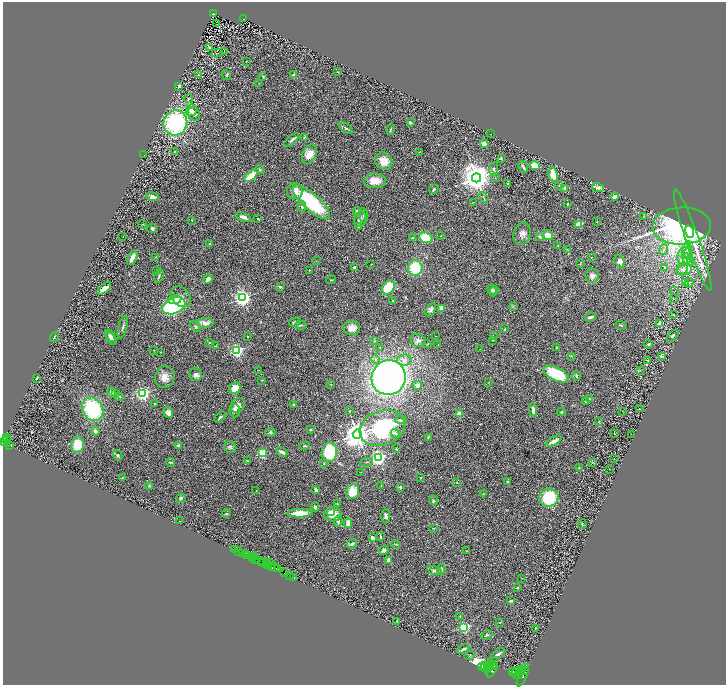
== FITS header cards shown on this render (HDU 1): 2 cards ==
NAXIS1  =                 1447
NAXIS2  =                 1365

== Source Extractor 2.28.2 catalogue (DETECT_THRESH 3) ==
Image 1447 x 1365 px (HDU 1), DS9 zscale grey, zoomed out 1/2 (1 PNG px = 2 x 2 image px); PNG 728 x 687 px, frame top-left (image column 2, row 1365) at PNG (3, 2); each listed source drawn as its Kron ellipse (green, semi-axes under 4 px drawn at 4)
Background 0.783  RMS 0.032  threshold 0.095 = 3 sigma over >= 5 px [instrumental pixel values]
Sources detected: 348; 44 cannot appear on this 1/2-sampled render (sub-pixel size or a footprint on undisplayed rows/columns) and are neither listed nor drawn; the other 304 listed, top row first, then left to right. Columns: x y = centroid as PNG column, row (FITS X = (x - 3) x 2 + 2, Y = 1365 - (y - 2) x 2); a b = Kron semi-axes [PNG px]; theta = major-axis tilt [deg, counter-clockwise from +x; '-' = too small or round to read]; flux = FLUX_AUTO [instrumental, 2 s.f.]
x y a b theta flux
213 13 3 2 - 89
243 19 3 2 - 90
217 24 2 1 - 1.6
209 48 2 2 - 8.5
224 51 2 2 - 1.9
217 53 5 2 - 3
246 62 2 1 - 4
337 72 3 2 - 3.8
294 74 3 2 - 9.8
198 75 2 1 - 2.4
226 75 5 3 - 6.9
263 76 3 2 - 4
259 83 2 1 - 1.8
179 86 3 3 - 8.3
188 99 4 3 - 10
191 110 6 5 - 27
194 114 7 5 -48 19
410 122 2 2 - 16
175 123 12 12 - 780
346 128 7 2 -34 7.8
390 129 6 3 76 6.5
490 134 2 1 - 1.4
304 137 3 2 - 4.5
292 140 9 3 41 16
484 144 4 4 - 25
174 152 2 2 - 3.1
419 152 2 1 - 1.5
309 154 10 6 63 76
144 155 2 2 - 1.8
501 158 3 2 - 5.1
384 161 9 8 - 68
535 165 5 3 - 88
523 167 6 2 -63 11
260 169 4 4 - 7.3
494 169 7 4 81 12
553 175 7 4 -75 100
251 176 7 3 38 130
476 178 4 4 - 13000
495 178 3 2 - 2.9
375 181 11 7 -2 78
507 183 2 2 - 8.6
559 186 3 2 - 2.6
565 188 3 2 - 23
598 188 6 3 -18 19
434 189 5 3 - 6.8
295 191 8 8 - 51
615 196 4 3 - 37
153 197 6 4 -10 23
484 197 6 1 -58 3.8
312 202 23 8 -41 470
473 202 2 2 - 2
567 204 2 2 - 5.7
302 207 6 3 -82 14
357 211 4 3 - 8.9
364 215 7 3 -86 10
643 216 2 2 - 2.1
243 217 8 3 -21 32
258 219 3 2 - 4.3
360 219 8 6 77 26
192 220 4 2 - 3.5
597 222 2 2 - 6.1
142 224 4 2 - 5
579 224 3 2 - 180
682 226 29 18 2 2000
358 227 3 2 - 4.2
152 228 5 5 - 13
690 232 6 2 -71 170
522 233 11 8 72 36
548 235 5 4 - 51
123 236 3 1 - 1.6
441 236 2 2 - 2.7
539 236 4 3 - 9.1
412 238 3 2 - 6.8
426 238 7 5 -22 160
693 240 53 6 -71 210
209 244 3 3 - 3.7
558 245 3 2 - 2.5
567 249 3 2 - 2.8
664 250 5 3 - 11
687 250 9 3 77 22
688 253 5 3 - 12
156 257 2 2 - 2
591 257 2 2 - 2.7
685 257 9 7 77 51
132 258 8 4 63 46
688 260 7 4 -60 20
316 261 2 2 - 3.1
620 261 6 5 - 17
690 262 2 1 - 29
580 263 3 2 - 2.6
371 264 2 1 - 4.7
354 267 3 2 - 11
664 267 3 3 - 7.1
415 268 8 7 - 230
682 269 7 5 62 21
156 270 3 2 - 2
309 270 3 2 - 2.7
685 270 7 5 9 22
159 276 7 3 71 7.9
592 276 7 6 - 25
208 279 5 4 - 23
331 280 5 2 - 4.4
686 283 3 2 - 2.9
689 283 5 2 - 3.6
280 287 3 3 - 11
388 287 8 5 55 180
104 288 8 4 40 55
492 290 6 4 -65 12
494 290 4 3 - 7.1
675 291 2 1 - 1.4
181 297 12 8 -48 47
243 298 3 3 - 3100
673 298 2 1 - 2.8
175 300 7 4 10 81
393 301 2 2 - 3.1
174 306 12 7 23 620
513 307 3 3 - 6.6
441 308 3 3 - 46
431 310 7 4 60 15
674 315 2 2 - 11
590 317 5 3 - 17
295 322 6 2 19 15
205 323 8 5 -1 34
660 324 2 2 - 120
300 325 6 2 3 7.8
621 325 5 2 - 6.5
123 327 12 3 75 17
196 327 6 4 -50 11
352 328 8 7 - 50
505 329 3 2 - 5.2
493 335 2 1 - 2.2
110 336 7 4 -52 22
247 336 2 2 - 2.8
435 336 2 1 - 1.4
673 336 7 4 44 17
54 337 5 3 - 6.4
111 339 7 3 -52 20
418 340 7 6 - 20
492 340 2 1 - 2.2
374 341 3 2 - 3.4
210 342 2 2 - 13
427 344 3 2 - 2.9
438 344 2 2 - 1.8
648 344 4 4 - 7.8
216 346 4 2 - 2.9
380 347 3 2 - 4.1
556 347 3 2 - 2.9
480 349 2 1 - 1.4
154 350 3 2 - 2.7
237 350 3 3 - 1600
161 352 3 2 - 2.4
571 356 4 2 - 3.6
662 356 3 2 - 6.4
375 359 4 4 - 11
404 360 7 5 8 28
648 360 3 2 - 4.5
259 370 4 2 - 2.7
640 370 3 2 - 3.5
556 374 13 6 -27 340
195 375 7 6 - 23
576 376 5 3 - 8.2
165 377 11 10 - 59
37 378 3 2 - 6.4
389 378 17 17 - 2900
262 380 3 1 - 2.1
489 383 3 2 - 2.2
331 384 3 2 - 1.9
417 385 4 4 - 22
235 388 6 5 - 85
111 392 4 3 - 21
116 394 3 3 - 5.8
143 394 3 3 - 2100
120 397 3 2 - 2.5
590 399 2 2 - 2.6
585 402 3 2 - 2.8
154 403 2 2 - 7.9
294 405 4 3 - 11
238 406 8 6 48 39
93 409 12 10 -60 470
639 409 2 1 - 1.4
533 410 6 3 -88 24
235 411 7 5 87 19
349 411 2 2 - 2.8
622 411 2 1 - 1.5
561 412 4 3 - 6.1
168 413 6 4 -48 34
459 414 4 4 - 37
220 417 6 2 46 12
401 420 6 3 -6 10
599 422 2 2 - 2.7
382 428 23 17 20 460
311 430 2 2 - 19
95 431 4 4 - 17
270 432 5 4 - 9.5
395 433 4 4 - 9.3
614 433 4 2 - 3.9
357 434 4 4 - 9800
631 434 2 2 - 2
428 437 3 2 - 6.2
6 438 3 3 - 550
6 440 4 2 - 730
3 441 2 2 - 1200
554 441 8 2 28 39
7 443 3 2 - 420
10 445 3 2 - 330
78 445 8 6 79 130
178 445 3 3 - 15
304 446 5 3 - 8.3
230 447 6 5 - 13
396 449 3 2 - 4.8
282 452 6 2 -27 26
330 452 9 7 87 350
262 453 3 3 - 530
118 455 5 4 - 9.7
378 458 3 3 - 2600
614 459 2 1 - 1.9
247 461 4 3 - 4.8
171 462 4 2 - 6.9
367 462 6 2 12 5.9
592 462 4 3 - 5.6
324 464 2 2 - 4.3
579 468 3 2 - 2.7
609 469 2 1 - 1.7
361 472 2 2 - 1.7
123 477 4 2 - 3.5
421 477 2 2 - 3
508 481 3 2 - 3
457 483 3 2 - 2.1
381 485 2 2 - 2.5
149 486 4 3 - 5.9
400 487 3 3 - 9
256 490 2 1 - 1.6
316 490 4 2 - 21
353 492 7 6 - 130
483 494 4 2 - 4.1
181 498 5 4 - 8.9
549 498 9 9 - 300
434 500 5 3 - 6.1
337 504 3 2 - 3
315 507 4 4 - 14
330 512 4 2 - 9.4
300 513 13 4 1 100
226 514 4 3 - 5.5
333 514 9 7 2 66
386 516 7 4 -89 17
180 521 2 1 - 21
338 521 6 3 81 11
348 523 4 3 - 41
582 524 5 2 - 3.9
433 528 3 1 - 2.1
380 537 4 2 - 6.4
372 538 3 2 - 33
352 544 5 3 - 14
396 544 5 2 - 4.7
234 550 2 1 - 48
384 550 5 4 - 19
467 551 3 2 - 1.9
238 552 3 2 - 190
242 553 2 2 - 1400
245 554 4 1 - 110
247 555 3 1 - 78
254 556 2 1 - 350
252 559 2 1 - 50
255 559 3 2 - 1400
389 560 4 4 - 20
263 561 3 2 - 360
266 562 2 2 - 85
262 563 2 1 - 340
264 563 2 1 - 290
269 563 3 2 - 830
268 566 4 2 - 510
271 567 3 2 - 1200
275 567 3 2 - 1300
277 569 4 2 - 1400
441 569 5 3 - 20
434 570 7 4 -18 16
284 573 2 2 - 770
289 575 4 1 - 670
293 578 3 2 - 58
522 578 2 1 - 2
517 588 3 2 - 6.2
511 601 4 3 - 12
460 616 2 2 - 3.8
397 622 3 2 - 2.8
500 623 3 2 - 2.7
464 627 3 3 - 1000
535 628 2 2 - 6.6
487 635 6 3 26 8.5
463 649 6 2 26 11
498 654 8 3 31 15
470 655 5 2 - 4.5
490 665 6 2 58 4500
492 665 4 2 - 3800
483 667 4 2 - 5200
485 667 5 2 - 7300
487 669 4 2 - 3900
521 669 3 2 - 1900
492 670 8 3 61 6500
519 671 3 2 - 3000
524 671 5 3 - 5100
513 672 4 3 - 5600
516 673 5 2 - 6200
518 674 2 2 - 2700
523 675 12 4 67 6900
At the frame edge (FLAGS 8, measured only in part): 1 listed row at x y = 3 441
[44 sub-pixel or undisplayed-footprint detections neither listed nor drawn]